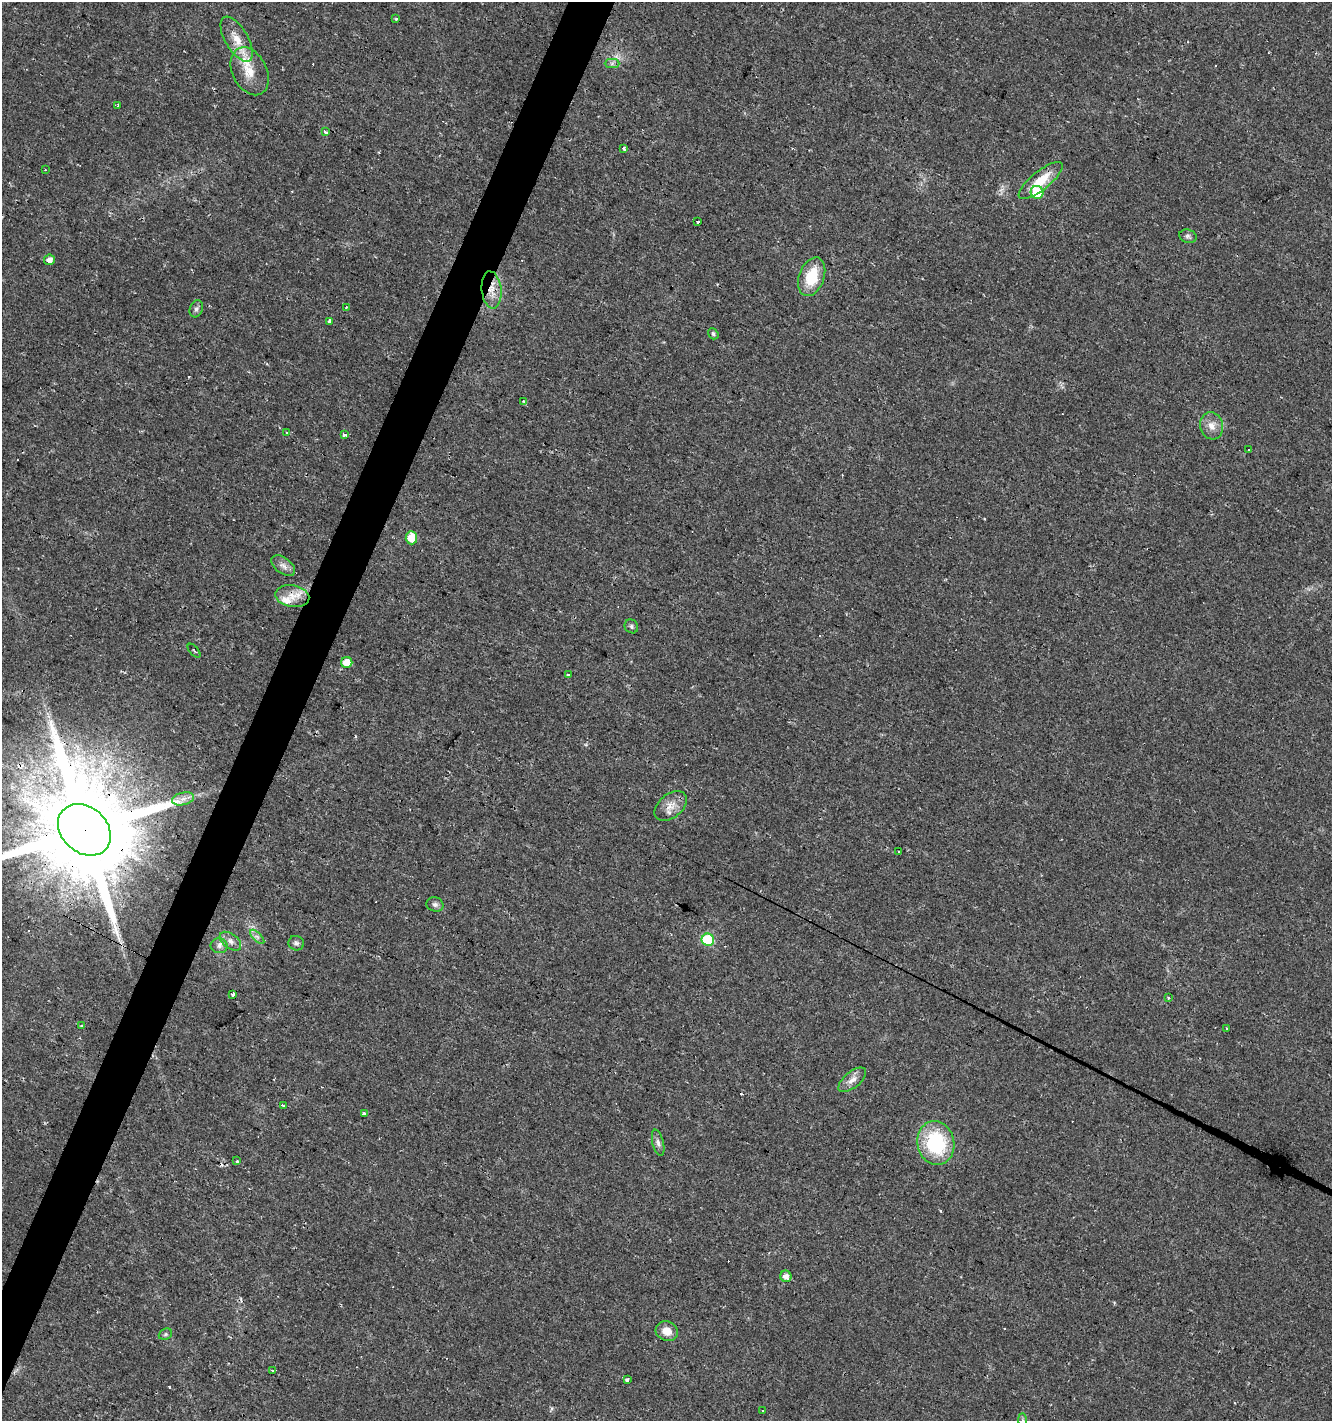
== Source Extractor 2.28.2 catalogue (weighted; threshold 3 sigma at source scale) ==
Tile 7 of 4 x 4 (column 3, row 2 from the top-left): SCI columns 2928-4257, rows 2838-4256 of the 5786 x 5675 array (HDU 1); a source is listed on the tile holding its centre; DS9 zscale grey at full resolution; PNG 1334 x 1423 px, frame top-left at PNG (2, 2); each listed source drawn as its Kron ellipse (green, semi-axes under 4 px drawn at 4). Shown black and unused: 3% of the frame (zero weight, under 2 of 3 exposures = <1% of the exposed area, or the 3 px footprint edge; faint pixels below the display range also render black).
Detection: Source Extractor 2.28.2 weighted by HDU 2 'WHT'; one run over the whole footprint, this tile lists its part. Background 0.0182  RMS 0.0035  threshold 0.0157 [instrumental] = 3 sigma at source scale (4.5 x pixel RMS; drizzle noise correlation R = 1.50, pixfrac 1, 0.0396/0.0396 arcsec/px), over >= 5 px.
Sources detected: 76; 17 cosmic-ray / hot-pixel residue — neither listed nor drawn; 1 inside a brighter listed object's ellipse — not listed separately; the other 58 listed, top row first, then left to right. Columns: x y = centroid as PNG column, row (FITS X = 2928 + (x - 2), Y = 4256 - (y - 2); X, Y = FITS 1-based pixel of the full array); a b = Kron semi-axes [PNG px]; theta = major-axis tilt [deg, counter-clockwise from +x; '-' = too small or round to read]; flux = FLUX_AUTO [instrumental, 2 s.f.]
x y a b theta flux
396 19 3 3 - 0.53
237 39 25 11 -60 6.3
612 64 7 4 1 0.88
250 71 25 17 -63 8.1
118 106 3 3 - 1.5
325 131 4 3 - 0.9
624 148 3 3 - 3.2
45 170 2 2 - 0.28
1041 181 27 9 39 9.1
1037 192 6 6 - 12
698 222 3 2 - 0.46
1188 236 9 6 -16 0.94
49 260 5 5 - 2.2
812 277 20 12 71 11
491 290 18 10 -84 4.7
346 307 3 3 - 0.39
196 309 9 6 69 1
329 321 4 3 - 0.99
713 334 6 4 -52 0.84
524 402 4 4 - 0.85
1212 426 14 11 -74 3.2
287 432 3 3 - 0.93
345 434 3 3 - 3.8
1249 449 3 3 - 3.9
411 538 6 5 - 6
283 566 13 8 -37 1.8
292 596 17 11 -11 4.9
631 626 7 6 - 0.83
194 651 8 2 -49 0.35
347 663 5 5 - 4.9
569 675 3 3 - 7.4
183 799 11 6 14 2.1
671 806 19 12 39 3.9
84 830 29 22 -41 9600
899 852 3 2 - 0.4
435 904 9 7 -15 1.1
257 937 9 3 -45 0.87
708 940 6 6 - 21
230 941 12 7 -36 1.9
296 943 8 7 - 1
219 946 8 7 - 1.4
233 994 3 3 - 3.8
1168 998 4 3 - 0.5
81 1026 3 3 - 2.1
1226 1028 3 3 - 1.3
852 1080 16 8 39 2.6
284 1105 4 3 - 1.4
364 1114 3 3 - 7.8
658 1143 13 5 -76 1.4
936 1143 22 18 -77 26
237 1161 3 3 - 0.46
786 1276 6 5 - 2
667 1331 11 9 -23 3.3
165 1334 7 5 22 0.67
272 1370 3 2 - 0.63
627 1380 4 3 - 1.2
763 1411 3 3 - 0.5
1023 1420 7 4 -89 0.71
Overlapping masked pixels (flux is a lower limit): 6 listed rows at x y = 237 39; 1041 181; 491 290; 292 596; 84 830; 364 1114
Isophote crosses this tile's border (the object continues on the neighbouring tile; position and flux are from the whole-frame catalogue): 2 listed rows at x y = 84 830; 1023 1420